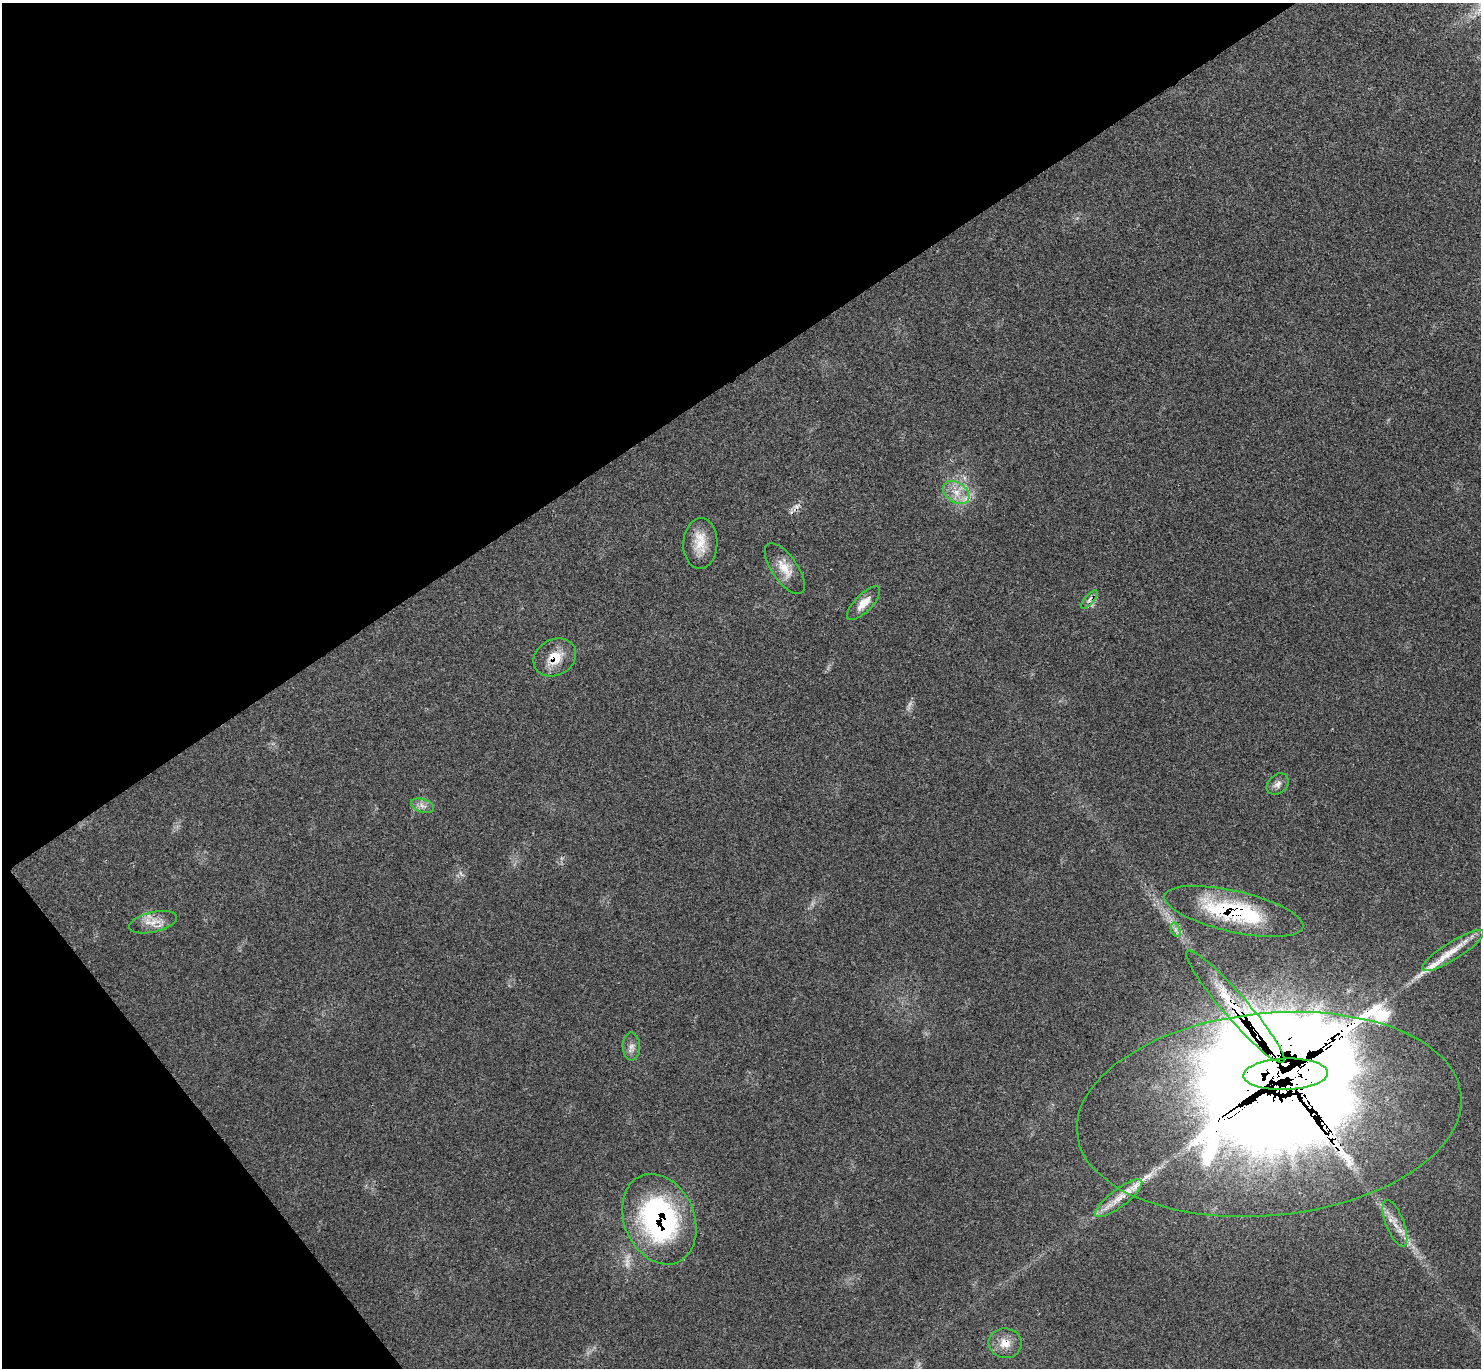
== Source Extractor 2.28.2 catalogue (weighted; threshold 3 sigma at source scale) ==
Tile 5 of 4 x 4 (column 1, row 2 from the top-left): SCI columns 8-1486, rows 2893-4258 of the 5926 x 5923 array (HDU 1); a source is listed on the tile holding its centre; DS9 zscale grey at full resolution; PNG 1483 x 1370 px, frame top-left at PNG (2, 3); each listed source drawn as its Kron ellipse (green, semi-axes under 4 px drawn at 4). Shown black and unused: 33% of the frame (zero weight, under 3 of 4 exposures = <1% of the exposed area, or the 3 px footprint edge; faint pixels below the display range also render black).
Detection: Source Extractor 2.28.2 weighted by HDU 2 'WHT'; one run over the whole footprint, this tile lists its part. Background 0.063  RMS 0.0054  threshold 0.0244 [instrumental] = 3 sigma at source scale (4.5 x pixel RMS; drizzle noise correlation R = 1.50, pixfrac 1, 0.05/0.05 arcsec/px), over >= 5 px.
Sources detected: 32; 1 too faint to see at this stretch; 3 cosmic-ray / hot-pixel residue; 2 long thin detections or spike segments (spike, bleed or trail) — neither listed nor drawn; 6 inside a brighter listed object's ellipse — not listed separately; the other 20 listed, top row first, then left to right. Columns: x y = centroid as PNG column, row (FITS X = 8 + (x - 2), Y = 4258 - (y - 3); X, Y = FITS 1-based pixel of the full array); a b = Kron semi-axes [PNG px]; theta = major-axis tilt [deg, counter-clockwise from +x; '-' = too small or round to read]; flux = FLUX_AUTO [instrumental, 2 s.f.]
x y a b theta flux
956 492 14 10 -33 6.8
700 543 25 17 88 11
785 569 29 13 -55 9.1
1089 600 11 4 51 2.2
863 603 22 8 45 6.8
555 657 22 18 29 11
1278 784 12 9 42 3
422 806 12 6 -18 2.9
1234 911 71 20 -13 63
153 922 24 10 13 7.1
1176 930 7 4 -71 1.6
1453 950 36 8 32 11
1235 1007 73 12 -49 98
631 1046 14 8 -88 3.1
1285 1074 42 15 2 20000
1269 1114 193 101 6 8200
1119 1198 29 8 37 9.6
659 1219 47 35 -67 110
1395 1223 25 9 -69 6.9
1005 1343 16 15 - 7.1
Overlapping masked pixels (flux is a lower limit): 8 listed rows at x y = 1089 600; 555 657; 1234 911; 1235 1007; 1285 1074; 1269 1114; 659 1219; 1005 1343